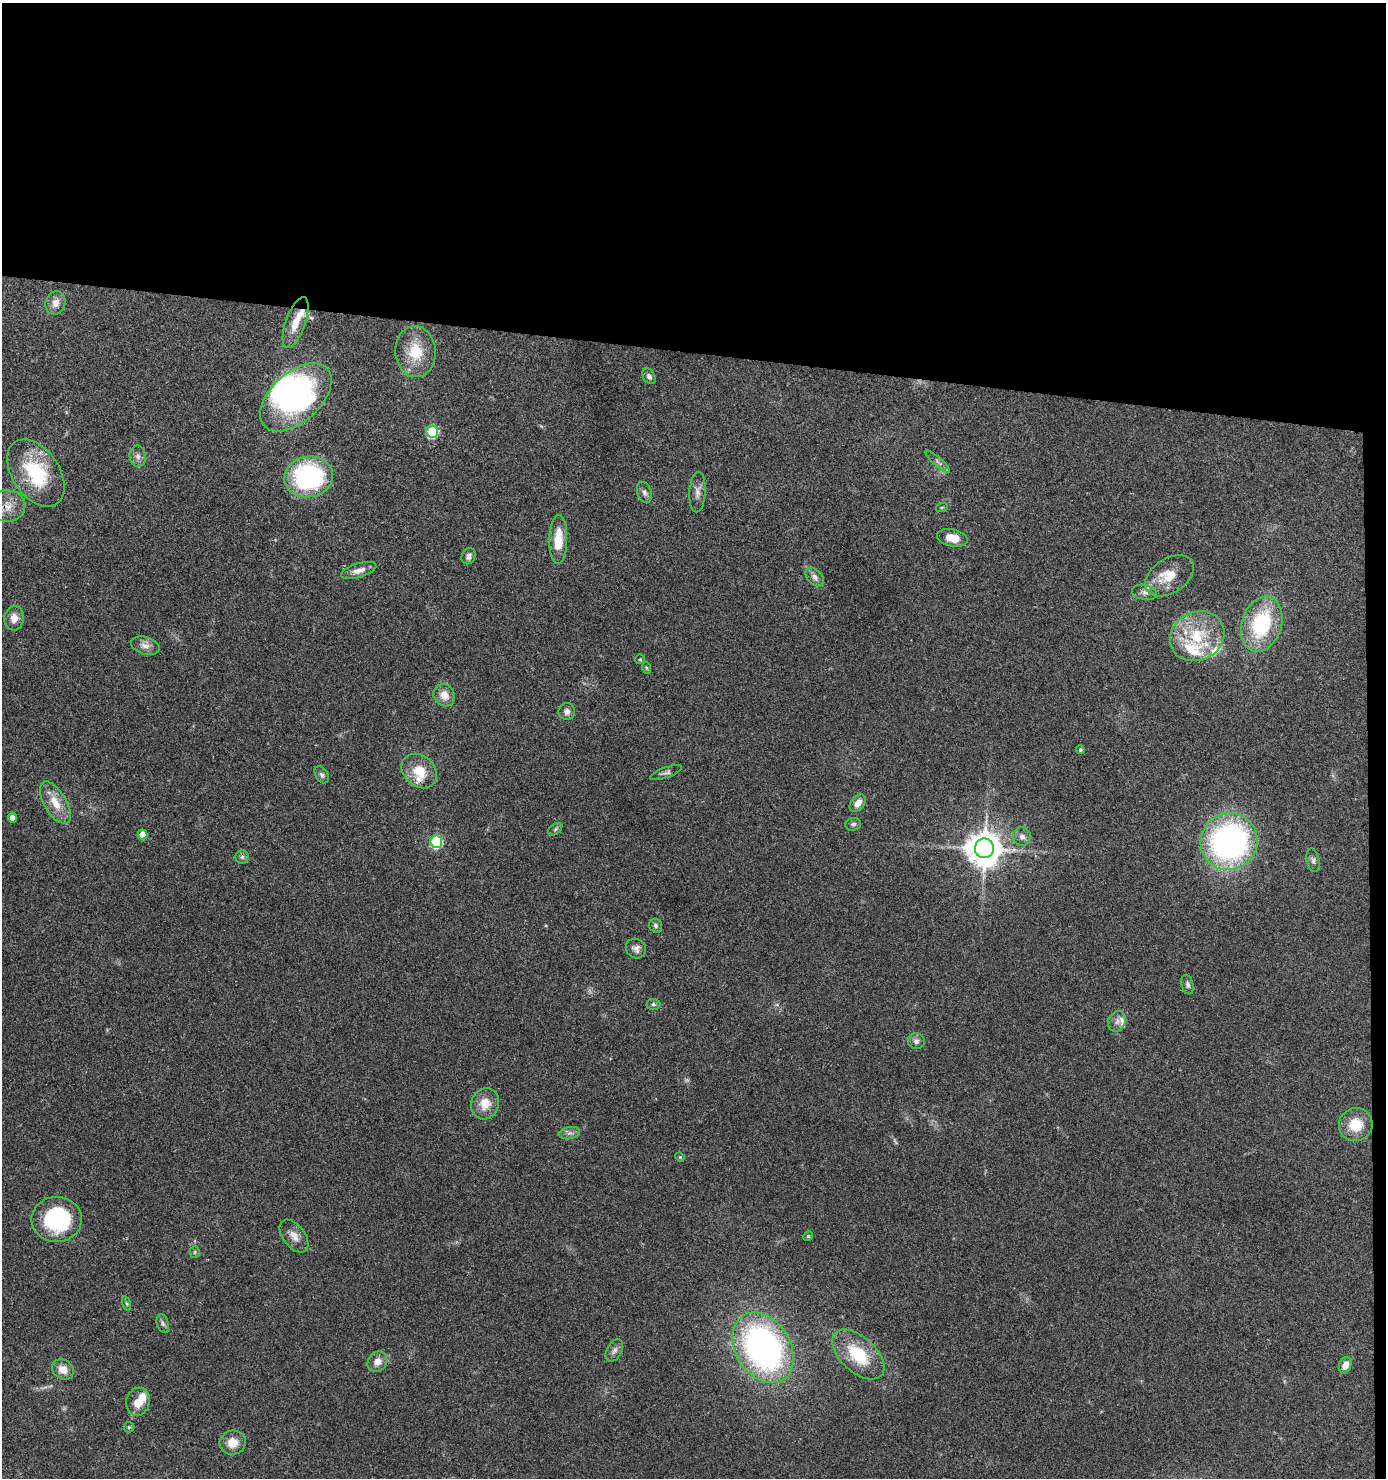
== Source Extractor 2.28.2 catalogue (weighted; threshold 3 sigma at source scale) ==
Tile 3 of 3 x 3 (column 3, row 1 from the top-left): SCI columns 2871-4254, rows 2952-4427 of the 4448 x 4427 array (HDU 1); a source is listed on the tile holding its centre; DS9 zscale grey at full resolution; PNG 1388 x 1480 px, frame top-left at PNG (2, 3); each listed source drawn as its Kron ellipse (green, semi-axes under 4 px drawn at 4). Shown black and unused: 25% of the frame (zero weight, under 3 of 4 exposures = <1% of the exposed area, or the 3 px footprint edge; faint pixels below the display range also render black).
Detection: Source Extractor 2.28.2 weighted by HDU 2 'WHT'; one run over the whole footprint, this tile lists its part. Background 0.078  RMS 0.0058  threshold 0.0262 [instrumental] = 3 sigma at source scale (4.5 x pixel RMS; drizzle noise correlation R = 1.50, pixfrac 1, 0.05/0.05 arcsec/px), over >= 5 px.
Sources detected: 82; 1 too faint to see at this stretch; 3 inside a brighter object's white glare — neither listed nor drawn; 8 inside a brighter listed object's ellipse — not listed separately; the other 70 listed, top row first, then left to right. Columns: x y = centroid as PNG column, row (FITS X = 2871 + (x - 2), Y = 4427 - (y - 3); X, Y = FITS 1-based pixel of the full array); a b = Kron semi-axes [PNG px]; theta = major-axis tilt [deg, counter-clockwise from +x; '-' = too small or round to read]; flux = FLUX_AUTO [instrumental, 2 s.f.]
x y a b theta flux
55 303 12 9 71 5.2
296 322 27 10 70 9.6
416 352 25 20 -86 18
649 376 8 6 -58 1.8
296 397 43 24 42 110
432 432 6 6 - 46
138 456 10 8 -85 3
938 462 16 4 -42 2
36 473 37 23 -56 41
309 477 24 20 10 82
644 492 11 7 -68 2.3
697 492 20 8 87 3.9
7 506 18 15 3 8.2
942 507 6 3 19 0.64
952 538 15 8 -12 8.7
558 539 24 9 89 14
469 556 8 6 66 2.8
359 570 18 7 16 5
1169 576 27 17 33 13
815 577 11 7 -45 3
1145 592 13 7 -12 2.7
14 618 12 9 86 5.3
1262 624 28 20 71 46
1197 636 28 24 27 29
145 646 14 8 -16 4
640 659 5 5 - 0.67
647 668 6 4 -70 0.77
444 695 11 10 - 6.2
567 712 8 8 - 2.7
1080 750 4 4 - 0.74
419 771 19 15 -41 14
666 772 17 5 19 1.8
322 775 9 6 -56 1.7
55 803 24 11 -59 11
858 803 10 6 50 4.6
12 818 5 4 - 5.1
853 824 8 6 13 1.6
555 829 8 5 38 1.2
142 834 5 5 - 8.1
1022 836 9 8 - 3.2
436 842 6 6 - 63
1229 842 29 28 - 170
984 848 10 9 - 1300
242 857 7 6 - 1.4
1313 860 12 6 -79 2
656 926 7 6 - 1.4
636 948 10 9 - 2.9
1187 985 10 6 -76 1.8
653 1004 7 5 -1 1.2
1117 1021 10 8 67 2.9
916 1041 8 7 - 2.4
485 1104 16 14 73 9.4
1356 1125 17 16 - 13
570 1133 10 6 10 2.1
680 1157 5 4 - 0.59
57 1219 25 22 -1 56
294 1236 19 11 -52 5.4
808 1236 5 4 - 0.68
195 1252 5 5 - 0.83
126 1303 7 3 -71 0.93
163 1323 10 5 -72 1.7
763 1348 38 27 -59 200
614 1350 12 7 62 2.6
858 1354 31 17 -42 27
377 1362 11 9 51 4.9
1345 1365 8 6 70 5.3
63 1369 11 9 -35 6.2
138 1402 14 12 74 8.3
129 1427 5 5 - 0.77
233 1443 13 12 - 7.5
Overlapping masked pixels (flux is a lower limit): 1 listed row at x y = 7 506